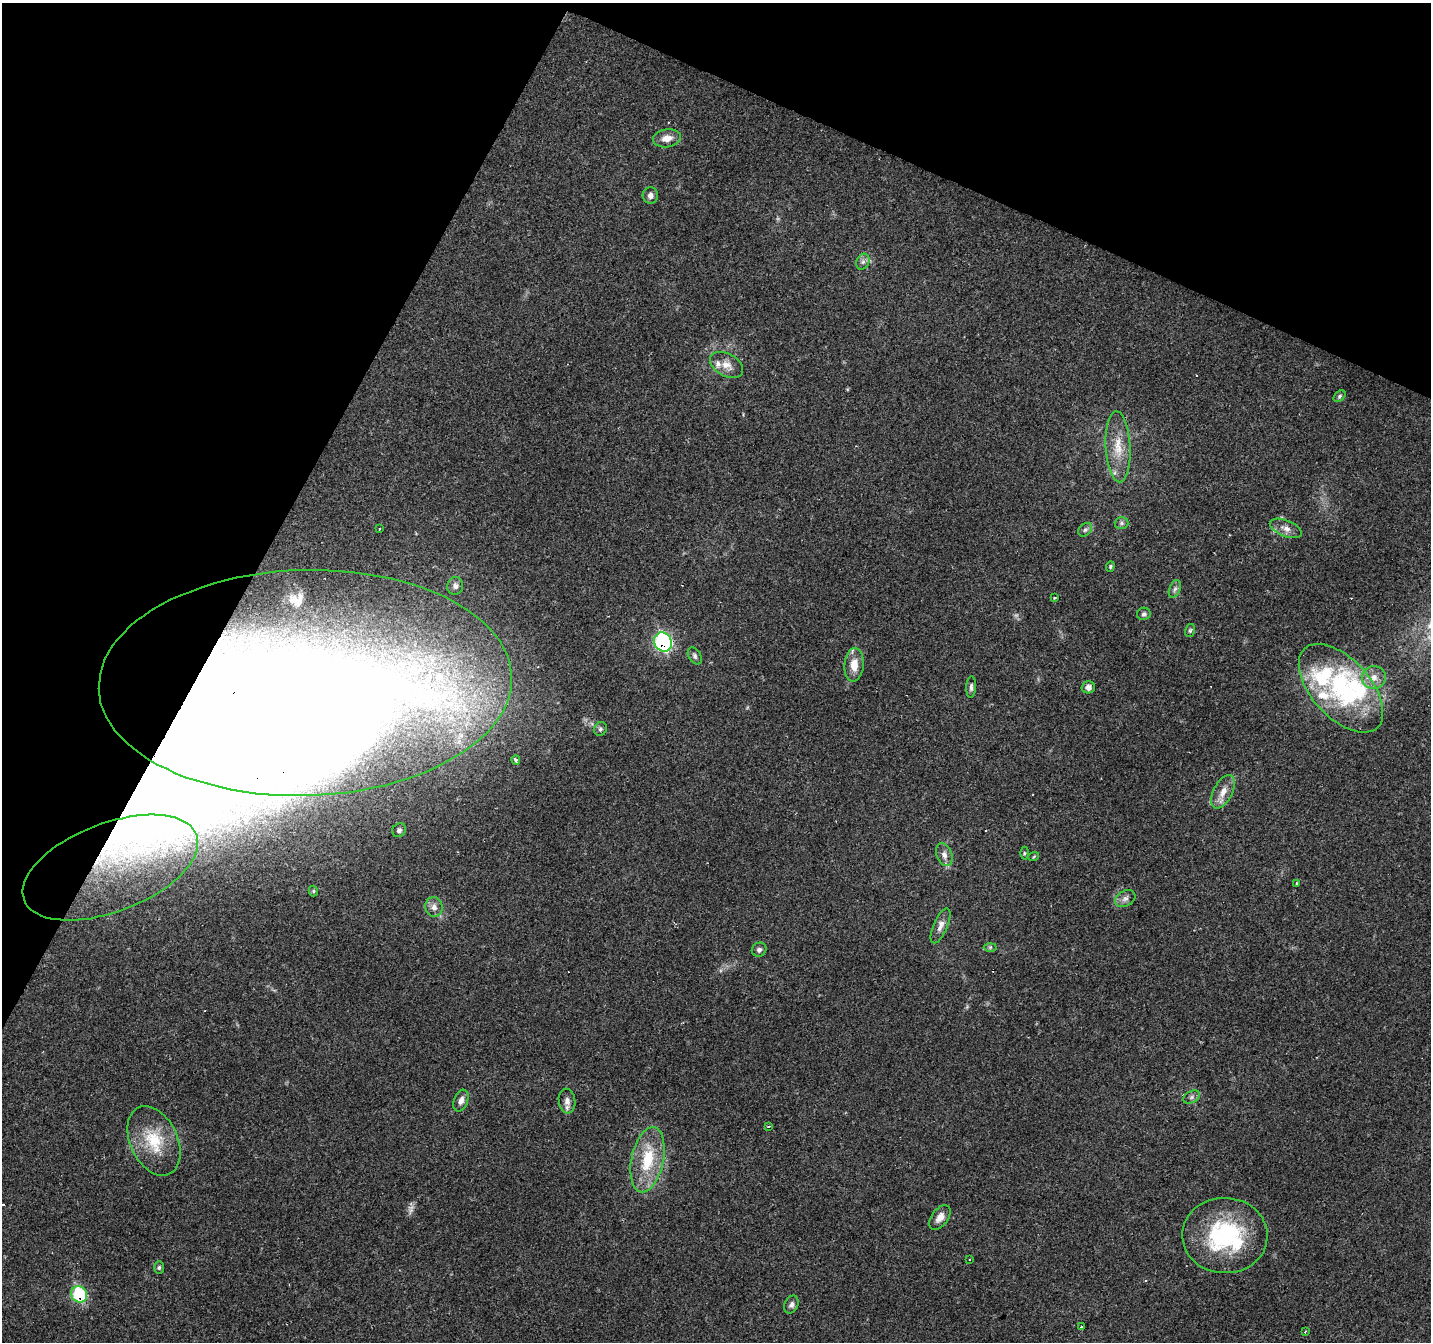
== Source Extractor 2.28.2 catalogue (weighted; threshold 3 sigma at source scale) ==
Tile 2 of 4 x 4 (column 2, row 1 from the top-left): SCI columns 1430-2858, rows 4221-5560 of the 5721 x 5825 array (HDU 1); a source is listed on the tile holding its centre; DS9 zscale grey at full resolution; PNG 1433 x 1344 px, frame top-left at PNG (2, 3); each listed source drawn as its Kron ellipse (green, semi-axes under 4 px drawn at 4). Shown black and unused: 24% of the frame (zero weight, under 2 of 3 exposures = <1% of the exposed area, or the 3 px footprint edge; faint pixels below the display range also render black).
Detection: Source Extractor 2.28.2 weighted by HDU 2 'WHT'; one run over the whole footprint, this tile lists its part. Background 0.132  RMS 0.008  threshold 0.0361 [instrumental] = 3 sigma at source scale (4.5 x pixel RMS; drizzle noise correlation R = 1.50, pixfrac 1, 0.0396/0.0396 arcsec/px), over >= 5 px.
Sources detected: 72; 1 too faint to see at this stretch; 6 inside a brighter object's white glare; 5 cosmic-ray / hot-pixel residue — neither listed nor drawn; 7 inside a brighter listed object's ellipse — not listed separately; the other 53 listed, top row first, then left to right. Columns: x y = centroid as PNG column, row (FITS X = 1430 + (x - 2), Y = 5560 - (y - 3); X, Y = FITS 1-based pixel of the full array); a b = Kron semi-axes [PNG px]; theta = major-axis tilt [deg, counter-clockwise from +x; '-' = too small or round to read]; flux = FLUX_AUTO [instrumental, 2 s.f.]
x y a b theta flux
667 138 14 9 9 7.6
650 195 8 8 - 3.8
863 262 8 6 68 2.6
727 365 18 11 -29 8.3
1339 396 7 4 43 1.4
1118 447 35 12 -87 20
1121 523 7 6 - 1.9
379 528 3 3 - 1.9
1286 528 17 8 -21 6
1085 530 8 6 41 2.1
1110 566 5 4 - 1.1
455 586 9 8 - 3
1175 589 9 5 68 2.1
1055 597 3 3 - 1.8
1144 614 7 6 - 1.8
1190 630 6 5 - 1.4
663 642 10 8 -60 100
695 656 9 6 -59 2.1
854 665 17 9 86 11
1374 677 12 11 - 7.7
305 683 206 113 2 1500
971 687 11 5 87 2.2
1088 687 7 6 - 3.7
1341 688 54 29 -48 86
600 729 7 6 - 1.7
516 760 5 4 - 2.6
1223 792 18 9 63 8.6
399 830 7 6 - 2
1024 853 6 4 90 1.2
944 855 12 7 -68 4.5
1034 856 5 3 - 0.76
110 868 92 44 21 180
1297 883 3 3 - 1.2
313 891 5 4 - 1.1
1125 899 11 7 30 3.7
434 907 10 8 -81 4.3
940 926 19 7 66 5.2
990 947 6 4 1 1.3
759 950 7 6 - 2.4
1192 1097 9 6 27 2.4
461 1101 11 7 68 4.5
567 1101 12 8 -83 4.7
769 1126 4 2 - 0.7
154 1141 37 23 -65 34
648 1160 33 16 78 34
940 1217 14 8 54 6
1225 1236 43 37 -1 93
970 1259 3 3 - 2.5
159 1268 6 5 - 1.3
79 1294 8 7 - 57
791 1305 9 6 65 2.8
1081 1326 3 3 - 4.1
1305 1332 4 2 - 1.3
Overlapping masked pixels (flux is a lower limit): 4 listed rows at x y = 663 642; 305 683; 110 868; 79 1294